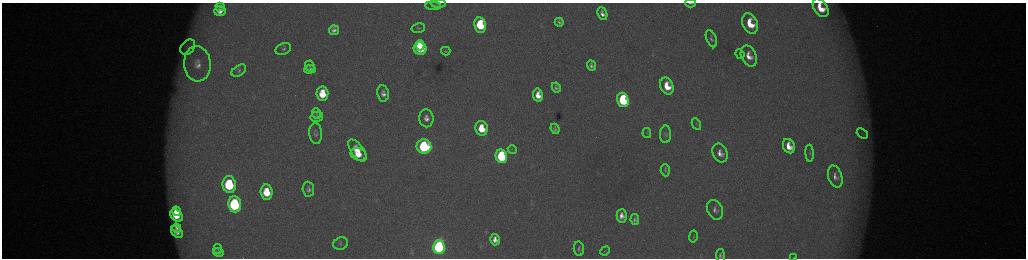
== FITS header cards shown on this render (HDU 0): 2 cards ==
NAXIS1  =                 2048 /fastest changing axis
NAXIS2  =                  512 /next to fastest changing axis

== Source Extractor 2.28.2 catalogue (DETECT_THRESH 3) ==
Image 2048 x 512 px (HDU 0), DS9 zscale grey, zoomed out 1/2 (1 PNG px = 2 x 2 image px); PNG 1028 x 260 px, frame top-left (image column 1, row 511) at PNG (2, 3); each listed source drawn as its Kron ellipse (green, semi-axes under 4 px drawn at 4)
Background 174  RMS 2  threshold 5.89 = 3 sigma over >= 5 px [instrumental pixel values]
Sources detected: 75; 3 cannot appear on this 1/2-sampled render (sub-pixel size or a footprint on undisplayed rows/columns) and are neither listed nor drawn; the other 72 listed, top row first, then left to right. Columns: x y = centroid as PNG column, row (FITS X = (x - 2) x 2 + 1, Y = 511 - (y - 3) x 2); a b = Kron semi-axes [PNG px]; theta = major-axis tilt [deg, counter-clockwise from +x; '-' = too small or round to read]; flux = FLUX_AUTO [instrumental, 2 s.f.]
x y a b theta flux
438 3 7 4 2 840
691 3 5 2 - 700
433 6 7 4 -3 900
220 7 4 4 - 1100
821 8 10 6 -55 9900
220 11 6 5 - 2600
602 14 7 4 -67 2400
559 22 4 3 - 930
750 24 11 7 -67 13000
480 25 7 6 - 23000
418 28 7 4 13 730
334 30 5 4 - 1800
711 39 9 5 -68 1100
420 45 5 3 - 10000
188 47 8 6 49 2400
420 48 6 6 - 31000
283 49 8 5 21 1300
446 51 4 2 - 400
740 54 5 4 - 500
749 56 11 7 -66 5000
197 64 17 13 -85 8200
591 65 6 4 -68 1500
310 66 5 4 - 600
310 69 5 4 - 1300
239 71 8 5 33 1100
667 86 9 6 -68 10000
556 88 5 3 - 1000
383 93 8 6 -81 2500
322 94 7 6 - 10000
538 95 7 5 -80 5400
623 100 7 5 -72 41000
317 114 5 4 - 590
317 117 6 5 - 1200
426 118 9 7 -82 3100
696 124 6 4 -63 670
481 128 7 6 - 12000
555 129 5 4 - 1100
316 133 10 6 -87 1400
647 133 5 2 - 240
862 133 6 2 -41 390
666 134 9 5 89 970
424 146 7 7 - 60000
789 146 7 5 -65 6500
512 149 4 3 - 630
357 151 13 6 -54 7300
720 153 10 7 -66 3800
810 153 8 3 -86 570
358 154 8 6 -21 6600
501 156 7 5 -77 52000
665 170 6 4 -85 790
835 177 11 7 -72 2800
229 185 8 7 - 36000
308 189 7 5 -86 1600
267 192 7 6 - 11000
235 204 8 6 -82 62000
715 210 10 7 -64 2200
177 211 5 3 - 4100
176 215 7 5 -43 11000
622 216 6 5 - 3200
635 220 5 4 - 1200
177 228 5 3 - 1300
177 232 7 5 -46 3200
693 237 6 2 79 330
495 240 5 5 - 2800
341 244 7 6 - 1000
439 247 7 6 - 130000
218 249 5 3 - 460
579 249 7 5 -84 1100
605 251 5 3 - 350
219 252 5 4 - 980
720 255 6 4 -83 1200
794 257 3 2 - 330
At the frame edge (FLAGS 8, measured only in part): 5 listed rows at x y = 438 3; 691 3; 821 8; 720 255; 794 257
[3 sub-pixel or undisplayed-footprint detections neither listed nor drawn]